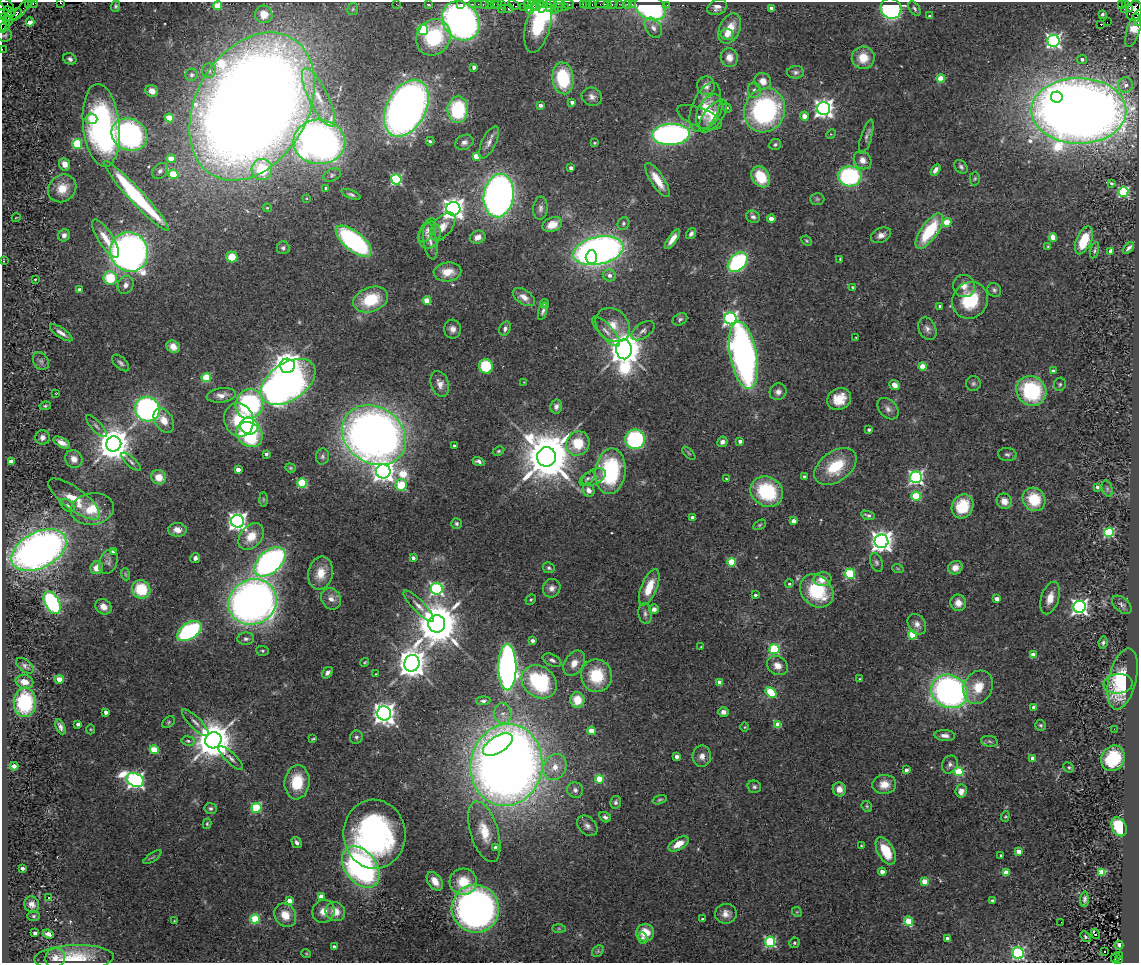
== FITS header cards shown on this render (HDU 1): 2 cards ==
NAXIS1  =                 1137
NAXIS2  =                  961

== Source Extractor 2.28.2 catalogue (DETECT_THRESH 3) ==
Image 1137 x 961 px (HDU 1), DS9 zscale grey, 1 PNG px = 1 image px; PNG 1141 x 965 px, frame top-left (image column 1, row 961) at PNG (2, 2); each listed source drawn as its Kron ellipse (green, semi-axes under 4 px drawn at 4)
Background 0.843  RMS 0.037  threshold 0.112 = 3 sigma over >= 5 px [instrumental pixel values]
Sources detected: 479; all 479 listed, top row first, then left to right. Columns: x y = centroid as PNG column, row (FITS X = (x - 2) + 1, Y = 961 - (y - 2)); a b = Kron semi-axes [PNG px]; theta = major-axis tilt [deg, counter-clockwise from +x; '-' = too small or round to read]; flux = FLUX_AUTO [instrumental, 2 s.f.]
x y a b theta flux
28 3 3 2 - 34
33 3 4 3 - 41
60 3 3 2 - 38
396 4 2 2 - 40
429 4 3 3 - 5.3
460 4 3 2 - 23
472 4 2 2 - 20
478 4 2 2 - 22
485 4 3 2 - 28
489 4 2 2 - 17
501 4 3 3 - 32
551 4 6 2 0 130
559 4 5 2 - 30
568 4 6 3 -12 77
587 4 3 2 - 28
592 4 3 2 - 32
602 4 6 2 0 83
608 4 3 2 - 30
613 4 5 3 - 68
619 4 3 2 - 8.4
627 4 3 3 - 57
632 4 3 2 - 13
1121 4 3 3 - 59
7 5 8 3 -42 99
494 5 3 2 - 34
497 5 3 3 - 61
514 5 6 3 -30 40
528 5 4 3 - 92
533 5 5 3 - 120
540 5 3 2 - 53
543 5 8 3 67 110
583 5 3 3 - 20
667 5 2 2 - 12
1125 5 3 3 - 15
116 6 5 4 - 4.9
218 6 4 4 - 100
24 7 18 3 49 200
536 7 5 3 - 180
558 7 4 3 - 120
565 7 3 2 - 37
650 7 16 12 -27 400
717 7 10 7 23 15
524 8 3 2 - 24
549 8 2 2 - 33
772 8 4 4 - 16
891 8 10 10 - 430
1130 8 4 3 - 120
353 9 6 5 - 4.6
501 9 2 2 - 27
508 9 5 3 - 69
914 9 8 5 -57 5.9
1124 9 2 2 - 10
530 10 3 3 - 18
555 10 2 2 - 35
9 11 6 3 -34 610
1134 11 10 7 72 910
264 14 9 8 - 43
1102 14 4 3 - 5.3
5 15 8 5 -22 2
12 15 10 5 27 810
930 16 3 3 - 5.5
1136 18 4 3 - 120
8 21 5 4 - 410
461 21 21 17 -50 1200
30 22 4 4 - 38
1107 22 2 2 - 1300
2 23 10 2 84 48
1138 23 3 2 - 32
538 24 29 12 76 390
1101 24 3 3 - 19
4 26 7 2 50 33
653 28 11 7 -57 15
730 29 16 10 65 44
1134 29 19 6 72 41
423 30 5 5 - 240
727 34 6 5 - 23
5 35 7 6 - 5.6
433 37 19 16 59 200
1053 41 6 6 - 650
2 49 2 2 - 13
729 57 9 8 - 23
863 58 11 11 - 45
70 59 7 5 -27 7.4
1082 59 5 4 - 7.7
474 67 4 4 - 12
209 70 7 7 - 8.8
796 72 8 6 2 7.7
191 75 6 6 - 6
563 78 16 10 -84 160
941 78 4 4 - 79
763 81 8 8 - 25
1126 85 8 7 - 12
706 86 9 9 - 19
754 90 7 6 - 8.6
152 91 6 5 - 19
318 97 32 9 -64 66
592 97 10 9 - 14
1057 97 6 5 - 1200
572 102 4 4 - 12
540 105 4 4 - 8.7
252 106 79 56 60 7600
705 107 26 13 68 60
406 108 30 19 62 2200
727 108 5 4 - 3.1
824 108 6 6 - 1400
458 110 13 10 87 200
765 110 22 20 66 480
709 111 18 11 60 35
1079 111 47 33 -1 5500
713 116 20 9 53 30
804 116 4 4 - 25
699 117 24 9 -22 23
170 118 4 4 - 94
91 119 6 5 - 31
101 125 41 18 -84 650
671 134 19 10 3 870
831 134 5 4 - 3
129 135 18 15 -25 650
866 137 18 5 73 9.8
430 141 4 3 - 5.3
319 142 26 22 -1 1800
464 142 9 7 27 11
489 142 17 7 64 17
594 143 4 3 - 2.5
77 144 5 4 - 190
775 145 6 5 - 4.7
476 156 4 4 - 42
171 159 4 4 - 48
863 160 9 8 - 19
65 164 6 5 - 22
961 167 8 5 -49 6.7
571 168 4 4 - 14
262 170 10 10 - 100
935 170 6 4 56 13
160 171 9 6 45 10
173 174 5 5 - 120
332 175 9 6 24 7.3
850 176 12 10 -1 320
761 177 11 8 -59 80
396 179 5 5 - 310
975 179 7 5 88 4.4
657 180 20 6 -57 49
1111 183 3 3 - 4.7
62 188 15 13 41 47
326 188 4 3 - 6.6
1123 192 5 5 - 270
351 195 10 4 -21 6.3
136 196 47 7 -47 390
499 196 22 15 83 1600
307 198 3 2 - 1.9
817 199 7 6 - 4.9
267 208 4 4 - 2.9
540 208 11 7 86 11
453 209 7 7 - 2000
753 217 7 6 - 8
16 218 4 2 - 1.6
771 219 4 4 - 31
947 222 4 4 - 84
623 224 6 5 - 5.2
552 225 10 7 22 31
443 227 16 9 51 29
427 230 13 6 61 10
929 231 21 8 55 150
691 234 6 4 54 8.5
64 235 6 5 - 9.8
429 235 14 11 69 19
881 235 11 7 24 16
478 237 8 6 22 19
1053 237 4 4 - 36
106 238 22 7 -57 42
672 239 11 4 54 20
1084 240 15 7 66 88
354 241 21 9 -39 500
430 241 18 6 -80 19
807 241 5 3 - 3.1
1048 246 4 3 - 2.8
283 248 6 6 - 6.5
1129 248 7 3 51 8
1095 250 8 3 76 4.2
598 251 25 14 12 1500
1111 251 4 3 - 17
129 252 20 18 -64 1700
232 257 5 5 - 56
591 257 7 5 -90 250
840 259 4 3 - 2.9
3 261 4 3 - 1.8
738 262 11 7 44 350
447 272 14 9 4 45
610 275 6 6 - 12
110 278 7 6 - 110
35 279 3 2 - 2.4
126 285 9 7 65 14
964 286 11 11 - 22
853 287 3 3 - 5.1
80 290 4 3 - 11
994 290 7 6 - 6.6
524 297 12 7 -33 20
371 300 18 12 20 110
970 300 19 17 54 130
427 301 4 4 - 58
544 304 4 4 - 3.9
940 306 3 3 - 3.8
543 311 9 4 73 6.4
730 318 6 6 - 600
680 319 8 5 30 5.9
613 325 19 15 -44 47
452 329 9 8 - 15
505 329 7 5 67 8.8
927 329 12 8 -65 13
606 331 19 6 -47 19
643 331 13 7 34 13
61 333 13 5 -34 14
856 337 3 2 - 1.7
173 347 7 6 - 21
624 349 10 7 -88 6300
743 355 34 13 -79 1300
41 361 9 7 -57 8.9
121 363 10 5 -44 7.7
287 366 7 7 - 3200
486 366 7 6 - 130
923 366 4 4 - 62
1053 371 4 4 - 8.7
206 378 5 4 - 130
288 382 30 18 34 1500
524 382 3 3 - 1.5
440 384 13 8 -72 20
973 384 7 7 - 6.8
1060 384 7 6 - 5.2
895 385 5 4 - 18
1031 391 16 14 -41 240
778 392 8 8 - 13
56 393 4 2 - 1.4
221 395 15 7 8 19
839 399 12 10 31 47
249 404 15 13 74 410
45 406 6 4 10 3.9
556 406 7 6 - 11
147 409 13 12 - 700
888 409 12 8 -47 13
164 420 13 9 -58 32
239 420 17 14 -71 92
96 426 14 5 -48 8.5
249 426 9 8 - 140
869 429 3 3 - 7.4
250 434 14 11 -39 220
374 435 34 28 -35 2900
42 437 7 7 - 11
635 439 10 10 - 340
740 441 4 4 - 12
722 442 5 5 - 12
62 443 9 4 -29 19
578 443 12 11 - 85
114 444 8 7 - 6500
454 445 4 3 - 3.3
499 451 6 4 27 3.9
689 453 8 3 -45 3.2
266 454 3 3 - 7.1
1007 454 9 6 -4 7.1
322 457 8 6 78 6.5
546 457 10 9 - 18000
74 459 9 8 - 21
478 461 6 4 -21 7.5
11 462 4 4 - 30
131 462 12 4 -42 7.3
835 467 24 15 36 100
290 468 5 4 - 3.1
238 469 4 4 - 23
383 471 7 7 - 1900
611 471 23 15 83 290
159 477 7 7 - 31
594 477 12 7 25 16
805 477 3 3 - 6.8
916 477 6 6 - 600
587 478 9 5 40 5.9
726 479 3 2 - 2.3
302 483 5 4 - 160
401 485 6 5 - 150
1097 487 4 3 - 10
1107 489 8 5 -72 5.7
588 490 7 5 -60 14
767 492 17 14 -30 190
916 496 5 4 - 140
74 499 31 11 -37 58
263 499 7 4 -89 4.3
1034 499 12 11 - 90
1004 501 8 7 - 24
67 505 7 5 -37 5.9
962 506 12 10 63 93
92 509 22 16 8 70
868 515 7 4 -18 7.1
693 517 4 3 - 15
238 521 6 6 - 1300
794 521 4 3 - 28
456 524 5 5 - 5
760 525 7 4 28 3.8
177 530 9 7 -2 21
1109 532 5 4 - 270
251 536 15 10 48 50
881 541 7 7 - 2200
39 550 30 18 28 1900
113 552 4 3 - 10
195 558 5 5 - 8.2
413 558 4 3 - 12
108 562 13 8 68 12
270 562 18 11 41 850
731 562 4 4 - 99
876 562 10 6 -69 6.8
97 568 6 6 - 29
549 568 6 5 - 4.9
955 568 7 6 - 21
898 569 6 3 -20 2.7
321 573 17 12 78 48
125 574 6 4 -71 3.4
850 574 5 5 - 180
822 579 9 7 8 27
789 584 4 4 - 4.3
649 587 19 8 68 60
552 588 9 8 - 15
141 589 9 9 - 100
437 589 6 6 - 500
817 591 18 15 -46 160
755 595 3 3 - 5.9
1050 598 17 8 73 31
331 599 11 9 -60 20
997 599 4 3 - 17
531 600 5 4 - 3.8
253 602 25 22 29 2100
52 603 12 7 -62 360
958 603 8 8 - 22
1122 605 11 7 -40 8.6
419 606 21 6 -45 21
103 607 8 7 - 24
1080 607 6 6 - 970
654 609 5 4 - 13
645 613 10 6 -81 9.9
437 624 8 8 - 12000
917 624 11 8 -55 16
189 631 14 8 33 330
912 635 4 4 - 130
246 639 8 6 4 8.6
532 641 4 3 - 12
1103 643 6 4 80 4.9
701 647 3 2 - 1.9
774 649 5 5 - 240
262 651 6 5 - 4.3
1033 654 4 4 - 32
552 660 10 5 -26 8.9
365 662 4 3 - 2.6
412 663 8 7 - 4600
574 663 14 9 58 29
25 666 10 6 -39 8.1
777 666 11 9 -33 24
507 667 23 9 -90 1300
327 673 7 4 48 8.8
376 674 3 3 - 2
596 676 16 15 - 120
59 679 4 4 - 36
859 679 3 2 - 2.8
1123 679 31 13 77 130
24 682 9 6 -13 22
539 682 19 15 -39 260
720 682 4 4 - 23
1118 684 14 10 5 35
978 687 17 14 63 59
949 691 19 16 -27 940
771 692 6 4 -45 140
577 700 7 7 - 52
483 701 7 4 5 6.2
25 702 15 11 89 190
1034 707 4 4 - 17
106 712 4 3 - 16
723 712 5 4 - 12
384 713 7 7 - 2200
503 714 10 8 -80 17
168 722 7 5 42 4.5
195 723 18 5 -45 13
78 724 4 3 - 12
778 725 4 4 - 55
1041 725 5 5 - 4.5
60 727 8 4 -65 11
745 727 5 3 - 2.2
91 729 5 3 - 2.4
1114 729 2 2 - 3.4
592 731 4 4 - 56
945 735 10 5 -5 14
356 737 6 6 - 6.1
313 739 4 2 - 2.7
213 740 8 8 - 8700
188 741 7 5 -10 5.9
989 741 8 5 -9 7.1
498 744 16 8 31 160
154 750 4 4 - 110
677 756 4 3 - 18
702 756 11 9 88 17
231 758 16 5 -44 12
1033 758 4 4 - 23
1113 758 13 11 60 130
950 764 9 7 65 11
506 765 41 36 80 4000
14 766 4 3 - 26
555 767 13 11 58 35
1069 767 6 4 -42 3.9
906 770 3 3 - 12
959 772 5 4 - 150
599 779 4 4 - 99
135 780 9 6 -23 1000
297 782 17 12 83 85
884 784 12 9 6 32
754 787 7 6 - 5.9
839 789 7 6 - 18
575 790 8 7 - 9.8
961 791 6 5 - 19
660 800 7 4 18 3.9
616 802 6 5 - 6.2
867 806 6 5 - 3.8
210 808 6 5 - 5.7
256 808 5 5 - 160
1005 816 5 4 - 2.9
605 817 6 5 - 6.7
207 824 5 4 - 3.1
587 826 12 8 -45 13
1119 827 10 7 -63 130
484 832 31 14 -73 73
374 834 34 31 -84 730
296 842 6 4 -58 7.5
678 844 11 6 32 37
861 846 3 2 - 2.2
495 848 4 4 - 11
886 851 15 8 -61 73
1019 852 4 4 - 39
1001 855 3 3 - 3.8
152 857 10 2 35 4
361 867 23 15 -51 620
22 868 3 3 - 8.3
882 872 4 4 - 23
1102 872 4 4 - 96
1006 873 4 4 - 43
435 881 10 7 -55 32
924 881 4 4 - 52
463 882 13 13 - 69
321 896 4 4 - 25
48 898 4 3 - 5
1084 899 7 4 87 6.7
289 901 4 4 - 33
993 901 4 3 - 4.9
32 904 8 7 - 14
475 909 24 23 - 1300
323 911 12 10 55 25
335 911 10 9 - 33
797 912 5 4 - 2.9
726 914 11 10 - 20
285 915 12 10 -57 43
34 916 6 5 - 4.6
255 919 5 4 - 150
702 919 3 3 - 3
174 921 4 3 - 2.1
908 921 5 4 - 91
1061 922 2 2 - 4.2
559 929 7 4 -1 3.6
35 933 3 3 - 8.1
645 933 9 8 - 51
48 934 6 4 -23 9.7
1095 934 5 3 - 45
1085 937 6 4 -47 4
643 938 6 4 -70 7.5
947 939 4 4 - 22
770 942 5 5 - 310
794 943 5 5 - 4.8
1119 945 4 3 - 4.5
334 947 4 3 - 7.4
598 951 6 5 - 4.6
1105 952 2 2 - 1.8
306 953 5 3 - 2.3
1018 953 6 5 - 350
1119 955 3 2 - 110
55 958 10 9 - 15
74 958 40 13 2 87
1116 958 5 3 - 55
1119 959 4 3 - 70
At the frame edge (FLAGS 8, measured only in part): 10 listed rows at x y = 28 3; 33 3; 60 3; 218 6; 1134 11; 1136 18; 2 23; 1138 23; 4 26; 2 49